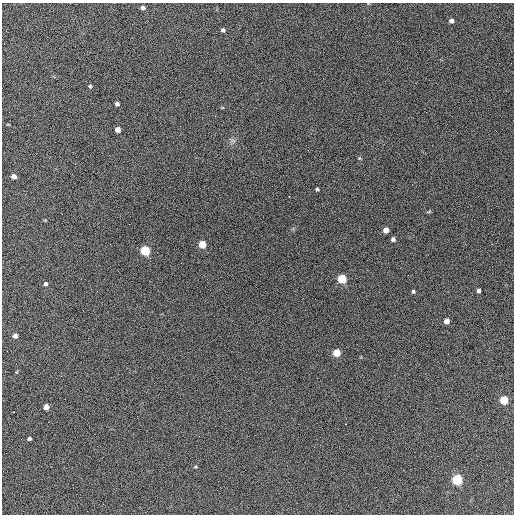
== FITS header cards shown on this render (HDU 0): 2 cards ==
NAXIS1  =                  512 / Axis length
NAXIS2  =                  512 / Axis length

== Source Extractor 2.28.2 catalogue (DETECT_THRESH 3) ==
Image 512 x 512 px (HDU 0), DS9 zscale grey, 1 PNG px = 1 image px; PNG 516 x 516 px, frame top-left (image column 1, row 512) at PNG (2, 3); no overlay
Background 725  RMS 28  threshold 83.9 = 3 sigma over >= 5 px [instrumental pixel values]
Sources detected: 35; all 35 listed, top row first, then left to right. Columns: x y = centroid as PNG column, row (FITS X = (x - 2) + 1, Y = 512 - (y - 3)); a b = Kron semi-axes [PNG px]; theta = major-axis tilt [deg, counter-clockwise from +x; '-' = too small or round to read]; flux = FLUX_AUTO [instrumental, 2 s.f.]
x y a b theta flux
143 8 5 4 - 5500
364 18 3 2 - 1500
451 21 4 4 - 5900
223 30 5 4 - 4100
247 31 3 2 - 1900
90 86 5 4 - 2400
117 104 5 4 - 4200
215 116 2 2 - 810
118 130 5 5 - 11000
233 140 7 4 -1 4200
359 158 6 3 -71 2000
14 176 4 4 - 9900
317 189 5 3 - 2600
289 196 2 2 - 1500
386 230 5 5 - 11000
393 239 5 5 - 4400
202 244 5 5 - 46000
145 250 5 5 - 140000
408 275 2 2 - 920
342 279 5 5 - 100000
45 284 5 4 - 4500
478 290 4 4 - 5100
413 291 5 4 - 2500
447 321 5 4 - 11000
15 336 5 4 - 8200
336 353 5 5 - 44000
16 364 2 2 - 870
65 399 2 2 - 1000
504 400 5 5 - 67000
46 407 5 5 - 14000
14 412 2 2 - 1100
345 424 2 2 - 1300
29 439 4 3 - 3700
195 467 6 3 1 1900
457 479 5 5 - 220000